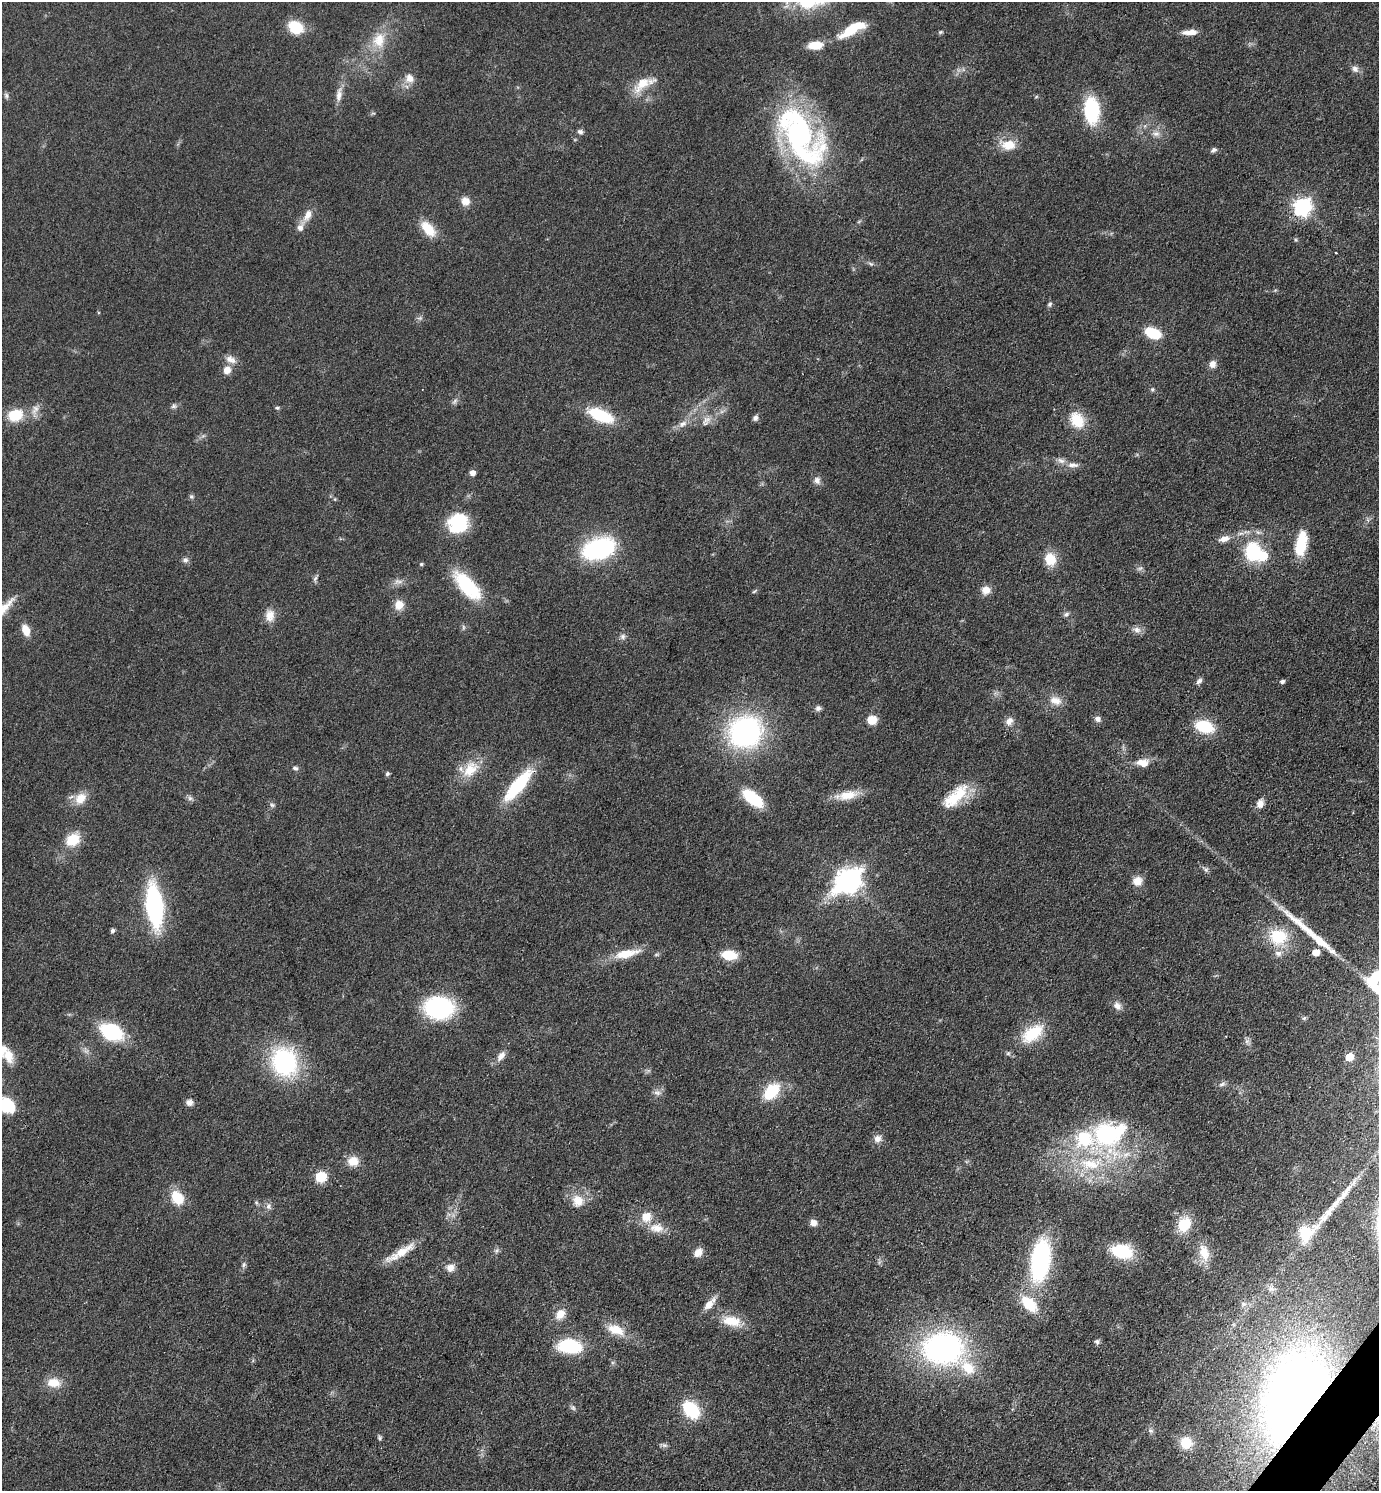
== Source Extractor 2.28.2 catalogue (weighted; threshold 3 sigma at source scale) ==
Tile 6 of 4 x 4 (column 2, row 2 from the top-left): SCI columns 1676-3052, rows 2980-4468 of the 5962 x 5959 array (HDU 1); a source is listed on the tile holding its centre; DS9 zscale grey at full resolution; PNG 1381 x 1493 px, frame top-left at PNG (2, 2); no overlay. Shown black and unused: <1% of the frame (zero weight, under 3 of 4 exposures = <1% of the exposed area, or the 3 px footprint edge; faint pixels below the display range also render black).
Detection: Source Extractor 2.28.2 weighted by HDU 2 'WHT'; one run over the whole footprint, this tile lists its part. Background 0.0779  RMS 0.0064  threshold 0.029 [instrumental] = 3 sigma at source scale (4.5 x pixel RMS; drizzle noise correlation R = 1.50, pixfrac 1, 0.05/0.05 arcsec/px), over >= 5 px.
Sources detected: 167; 1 too faint to see at this stretch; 2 inside a brighter object's white glare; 2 long thin detections or spike segments (spike, bleed or trail) — not listed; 11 inside a brighter listed object's ellipse — not listed separately; the other 151 listed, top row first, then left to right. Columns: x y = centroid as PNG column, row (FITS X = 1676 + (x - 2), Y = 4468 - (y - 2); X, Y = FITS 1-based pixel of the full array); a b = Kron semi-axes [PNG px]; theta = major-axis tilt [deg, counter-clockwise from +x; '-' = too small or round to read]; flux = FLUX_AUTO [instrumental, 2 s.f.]
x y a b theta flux
295 27 16 13 -32 18
848 31 27 12 30 16
940 32 6 5 - 0.98
1190 32 18 6 3 5.8
379 40 24 18 74 17
816 45 13 7 3 14
1355 69 11 8 -42 2.9
409 78 13 12 - 6
643 84 35 14 30 15
339 94 20 7 80 5.5
6 95 8 6 -61 1.5
1036 97 6 3 19 0.69
1092 110 22 13 -86 53
580 132 8 6 -38 1.9
1156 134 11 8 -11 3.7
800 135 87 40 -38 120
1008 145 19 13 2 11
1213 150 9 6 29 1.8
465 201 11 10 - 5.6
1302 207 7 7 - 250
307 215 18 8 66 6.5
428 229 21 11 -48 14
1295 240 6 4 -89 0.88
1336 253 2 2 - 0.75
871 264 8 4 -30 1.3
1050 304 8 5 64 1.3
420 318 8 5 10 1.5
1153 333 12 8 -21 28
231 359 15 9 -26 4.9
1212 364 9 8 - 3.7
227 370 10 8 57 5.8
1152 389 5 5 - 1
455 401 9 5 49 1.8
174 406 8 7 - 1.7
277 408 6 4 1 1
35 410 16 8 67 5
15 415 17 13 19 17
601 415 23 10 -23 37
755 418 6 6 - 2.3
1077 420 21 15 -58 17
706 421 15 9 59 5.3
683 424 12 8 31 4.2
1073 465 16 7 -1 4
472 473 5 5 - 3.8
817 480 11 9 -60 3.3
191 496 7 6 - 1.3
335 499 5 4 - 0.64
458 523 22 20 27 32
1224 539 14 8 16 5.1
1301 543 29 12 78 22
599 548 26 16 17 94
1253 551 17 14 85 39
1050 559 13 11 -72 14
185 560 8 7 - 2.2
421 564 5 4 - 0.96
315 578 9 5 63 1.6
467 586 41 17 -47 37
986 590 9 9 - 6.2
754 591 9 2 40 0.82
399 605 11 10 - 7.5
1066 614 7 6 - 1.8
270 615 17 12 -88 7.2
463 627 7 4 -89 1.1
26 630 12 8 -68 8.3
1137 630 12 8 -13 3.4
623 637 8 7 - 2.1
1199 681 10 6 45 2.1
1282 681 5 4 - 1.9
1055 701 17 11 -20 7
818 708 8 7 - 2.2
1098 719 9 8 - 2.6
872 720 8 8 - 12
1009 721 11 9 52 4.3
1204 726 17 11 -16 29
745 732 30 27 33 130
1144 764 14 8 48 4.9
295 768 8 6 -27 1.7
470 769 25 17 49 16
387 774 5 5 - 1.3
518 785 32 10 50 54
847 795 31 10 11 12
955 797 41 16 42 24
80 798 17 13 47 9.6
190 798 7 7 - 1.8
753 798 25 11 -39 28
1260 803 11 9 81 3.9
272 805 7 6 - 1.4
73 840 15 12 33 17
1206 869 6 4 19 1.2
848 881 11 8 37 590
1137 881 11 10 - 6.6
154 905 31 12 -83 120
112 930 6 5 - 1.4
1278 937 21 18 -1 27
1316 952 6 5 - 9.8
626 954 33 10 13 15
729 955 15 9 -6 16
1117 1006 11 9 -40 3.9
439 1008 21 17 -4 99
111 1032 17 12 -24 60
1032 1033 28 15 37 26
1247 1041 7 6 - 2
2 1050 21 18 -14 15
501 1056 14 7 52 4.5
1349 1057 6 5 - 17
284 1062 27 22 -63 86
1222 1084 10 5 19 1.9
771 1091 15 10 47 32
657 1092 10 8 -9 2.8
189 1102 8 7 - 3
7 1105 15 12 -44 29
1106 1134 34 25 -64 67
877 1139 11 9 40 4.1
353 1161 13 11 6 8.9
1091 1164 38 17 -2 38
321 1177 6 6 - 54
177 1197 17 12 -59 16
578 1201 18 16 -71 11
268 1206 10 8 -77 2.7
646 1217 14 13 - 9.6
813 1223 8 8 - 3.6
1184 1224 17 13 55 18
657 1228 20 12 -8 9.1
1306 1233 22 16 49 22
496 1250 8 6 35 1.6
1122 1251 19 12 -11 37
400 1253 45 8 31 13
698 1253 10 8 53 5.5
1204 1253 24 13 -74 11
1040 1260 32 15 83 120
244 1265 8 6 62 1.6
450 1268 11 11 - 4.9
1271 1289 10 8 -23 3
709 1304 16 8 48 7.1
1029 1304 25 13 -44 19
1243 1304 8 6 13 2.2
560 1314 15 11 49 7.5
731 1321 25 13 -12 15
616 1330 21 12 -20 13
1097 1342 7 6 - 1.5
570 1346 26 15 -6 35
943 1348 34 27 -2 180
968 1368 25 17 -43 18
54 1383 18 12 -5 9.8
1294 1396 87 51 66 590
573 1408 8 4 -45 1.4
691 1410 16 11 -49 37
1150 1431 7 7 - 1.9
380 1438 6 6 - 1.2
1186 1443 15 14 - 12
664 1445 9 6 -25 1.7
Overlapping masked pixels (flux is a lower limit): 2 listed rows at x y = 518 785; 1294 1396
Isophote crosses this tile's border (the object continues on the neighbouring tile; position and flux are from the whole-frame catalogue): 2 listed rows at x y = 2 1050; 7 1105